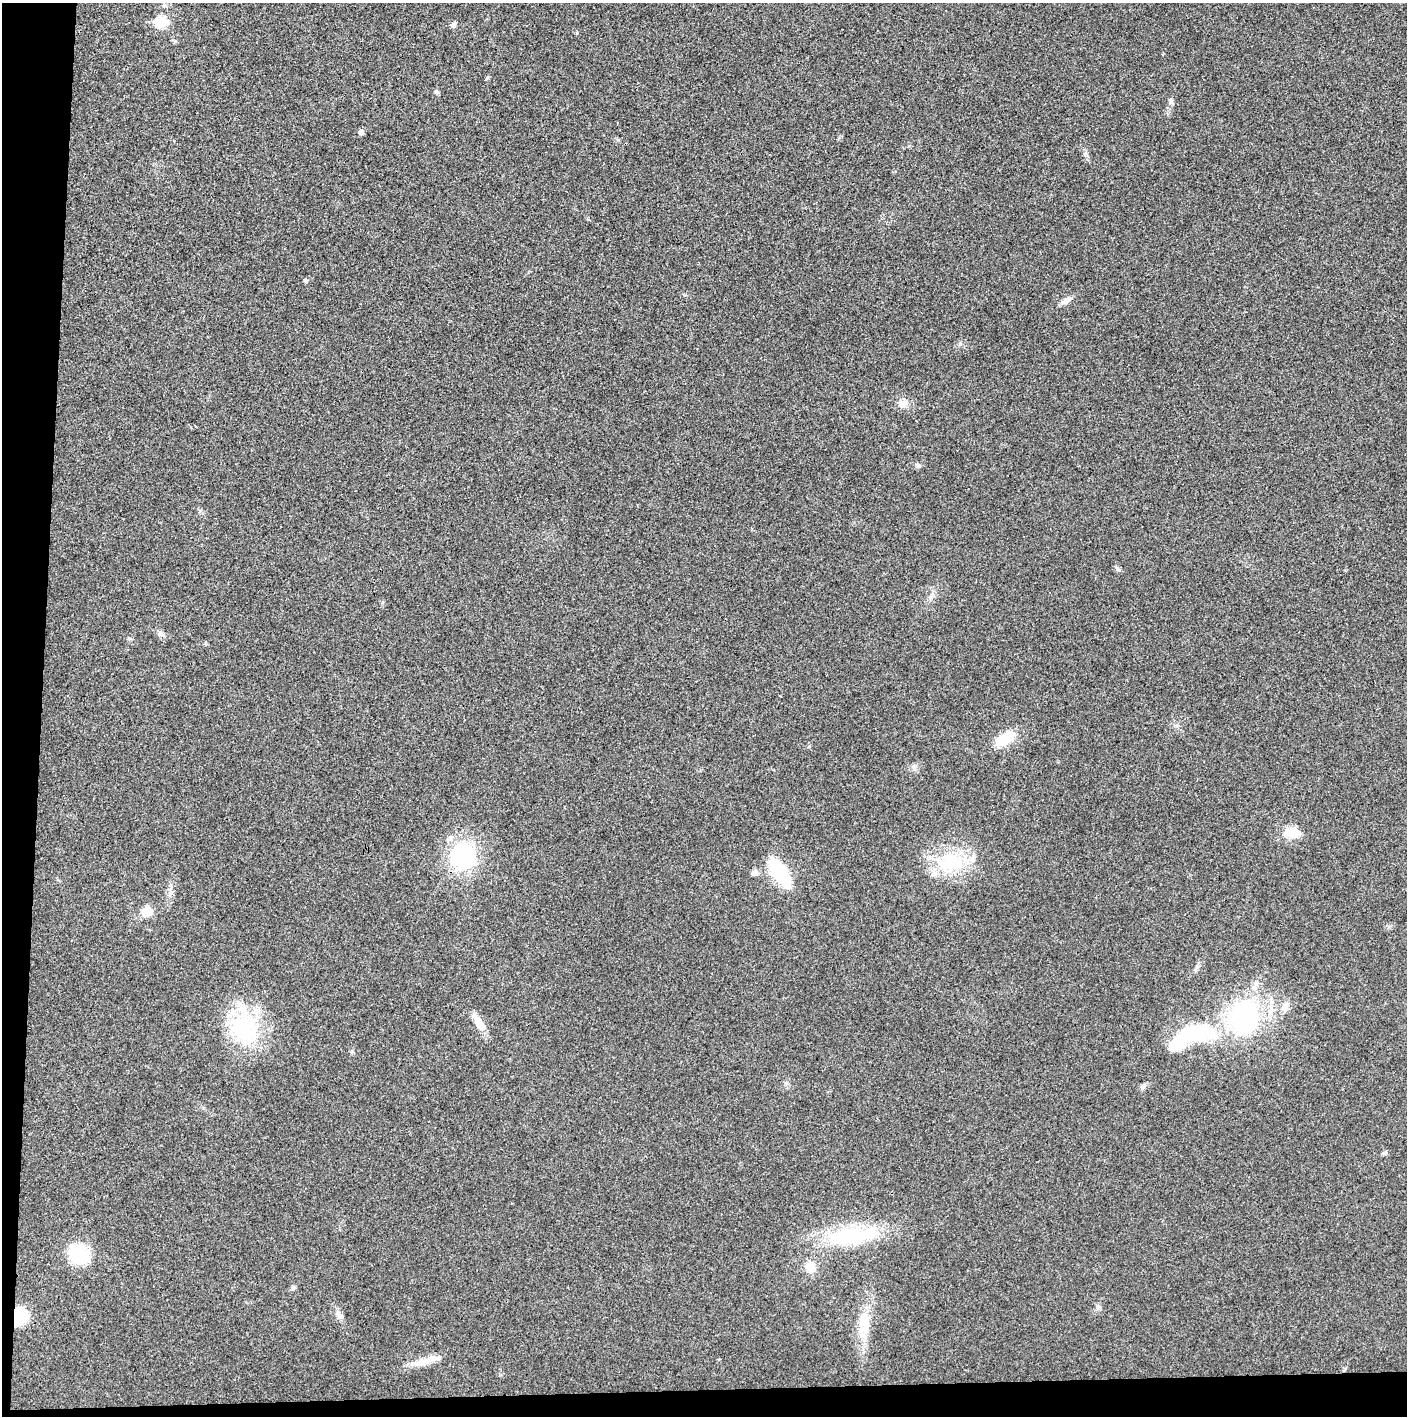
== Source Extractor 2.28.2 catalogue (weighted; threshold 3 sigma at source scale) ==
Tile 7 of 3 x 3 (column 1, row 3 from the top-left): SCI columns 9-1413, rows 1-1414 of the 4227 x 4252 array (HDU 1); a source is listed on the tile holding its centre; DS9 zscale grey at full resolution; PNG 1409 x 1418 px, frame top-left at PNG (2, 3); no overlay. Shown black and unused: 5% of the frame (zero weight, under 3 of 4 exposures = <1% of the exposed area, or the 3 px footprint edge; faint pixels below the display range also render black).
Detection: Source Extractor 2.28.2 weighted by HDU 2 'WHT'; one run over the whole footprint, this tile lists its part. Background 0.0248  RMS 0.006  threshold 0.0269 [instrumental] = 3 sigma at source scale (4.5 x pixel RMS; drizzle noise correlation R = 1.50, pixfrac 1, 0.05/0.05 arcsec/px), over >= 5 px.
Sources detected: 37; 2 inside a brighter object's white glare — not listed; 1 inside a brighter listed object's ellipse — not listed separately; the other 34 listed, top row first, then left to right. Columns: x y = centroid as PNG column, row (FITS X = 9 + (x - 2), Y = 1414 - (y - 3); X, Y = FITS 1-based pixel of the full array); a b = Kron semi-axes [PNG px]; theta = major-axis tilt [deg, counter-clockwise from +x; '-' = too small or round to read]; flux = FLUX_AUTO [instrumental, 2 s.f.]
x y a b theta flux
164 6 8 5 6 1.3
161 22 7 6 - 35
454 24 7 6 - 1.7
487 78 6 4 55 0.69
436 92 6 6 - 1.2
1171 101 8 6 -90 1.5
361 132 6 5 - 2.5
306 281 6 5 - 1.1
1066 300 16 6 39 3.1
903 403 13 10 22 4.6
918 465 7 5 -46 1.2
1117 569 9 5 -44 1.4
162 634 10 5 -43 1.9
1005 738 25 13 31 15
1292 832 20 12 0 10
463 856 28 24 82 55
951 862 36 28 -2 37
780 872 22 9 -56 64
754 873 8 7 - 2.6
147 911 11 10 - 9.1
1285 1006 14 9 61 4.2
1244 1017 39 31 -89 92
479 1023 25 9 -56 7.9
244 1029 44 39 -49 51
1202 1030 38 22 -26 35
1143 1086 9 6 60 1.6
853 1236 70 22 7 52
78 1254 18 16 -36 33
810 1267 12 10 -51 8.4
293 1288 7 5 69 1.2
339 1315 13 6 -40 2.6
19 1316 17 15 87 19
864 1323 32 14 88 16
422 1362 23 10 13 8.1
Overlapping masked pixels (flux is a lower limit): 1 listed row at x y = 19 1316
Unlisted compact peaks at least as high as the median listed source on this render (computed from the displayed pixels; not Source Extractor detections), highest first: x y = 129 638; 577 33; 960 344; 1383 1153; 809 746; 352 1051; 175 41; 1085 154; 205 643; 913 766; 1097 1306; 1389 927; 200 511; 588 219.